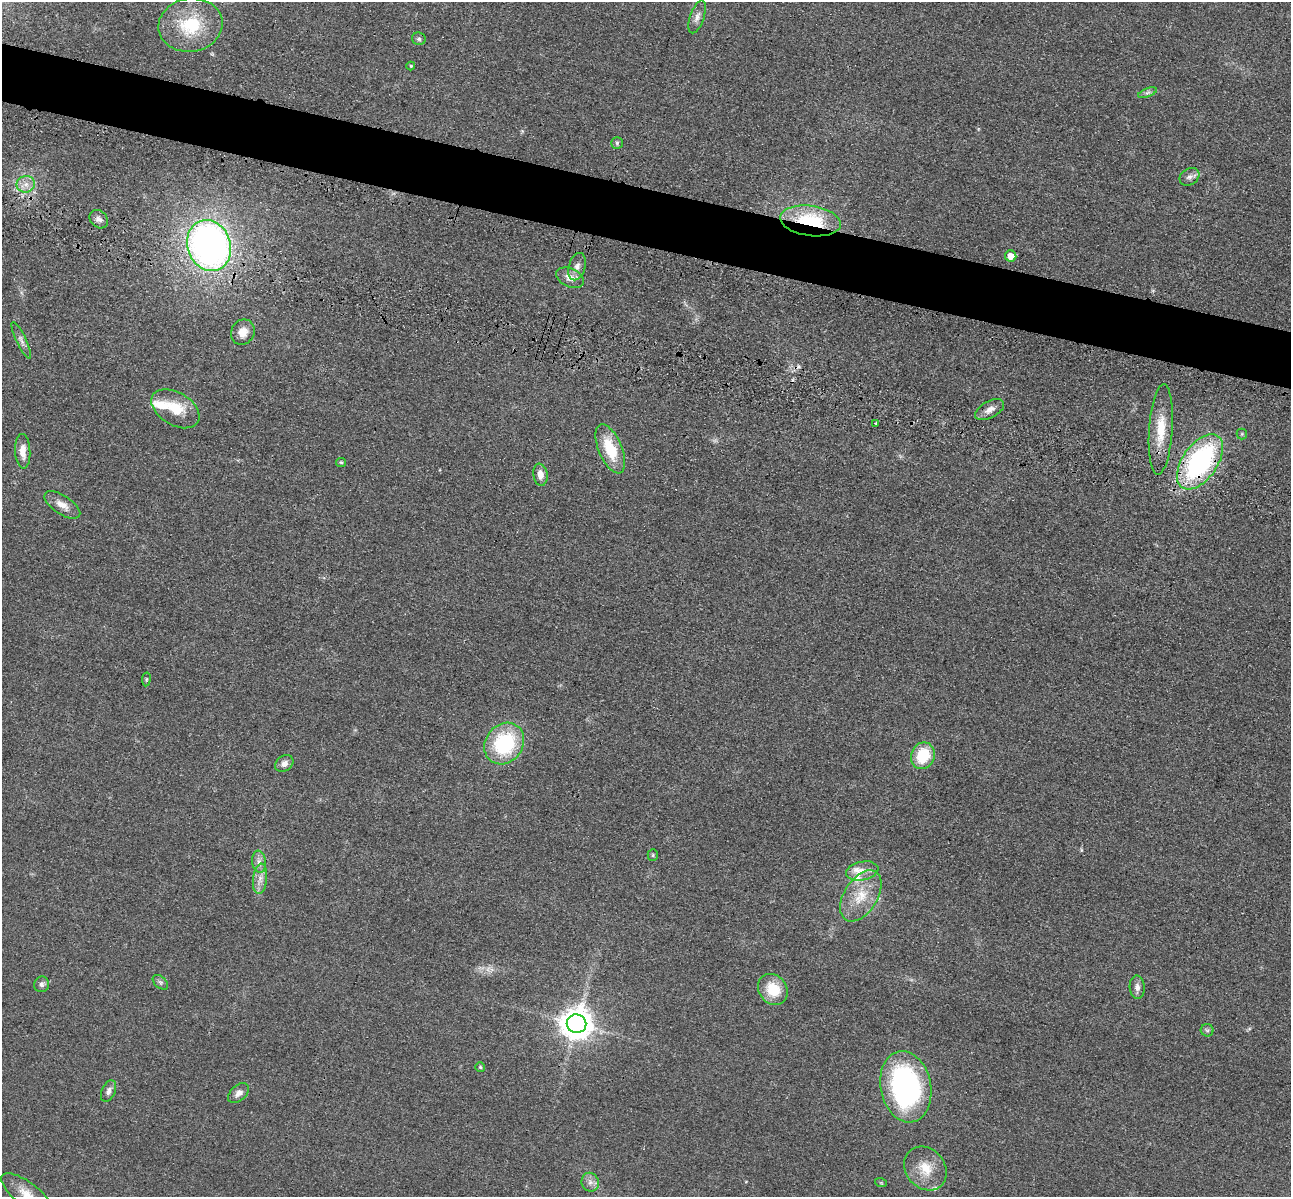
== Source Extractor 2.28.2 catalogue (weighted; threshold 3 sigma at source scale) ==
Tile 11 of 4 x 4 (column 3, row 3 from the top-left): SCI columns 2751-4039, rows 1591-2785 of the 5350 x 5365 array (HDU 1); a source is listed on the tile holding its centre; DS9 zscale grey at full resolution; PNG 1293 x 1199 px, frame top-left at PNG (2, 2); each listed source drawn as its Kron ellipse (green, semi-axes under 4 px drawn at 4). Shown black and unused: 5% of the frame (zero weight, under 3 of 4 exposures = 9% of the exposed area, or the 3 px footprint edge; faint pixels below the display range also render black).
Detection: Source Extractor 2.28.2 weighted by HDU 2 'WHT'; one run over the whole footprint, this tile lists its part. Background 0.0484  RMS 0.0086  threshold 0.0389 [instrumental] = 3 sigma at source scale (4.5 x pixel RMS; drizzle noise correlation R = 1.50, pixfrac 1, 0.05/0.05 arcsec/px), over >= 5 px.
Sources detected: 56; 1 too faint to see at this stretch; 1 cosmic-ray / hot-pixel residue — neither listed nor drawn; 4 inside a brighter listed object's ellipse — not listed separately; the other 50 listed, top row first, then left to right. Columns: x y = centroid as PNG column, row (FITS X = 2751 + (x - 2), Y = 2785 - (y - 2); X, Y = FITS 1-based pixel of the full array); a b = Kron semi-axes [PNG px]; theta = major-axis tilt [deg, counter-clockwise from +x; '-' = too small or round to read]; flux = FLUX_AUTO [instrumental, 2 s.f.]
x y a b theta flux
697 17 17 7 71 5.3
190 25 32 26 9 46
419 39 7 6 - 1.8
411 66 4 4 - 0.82
1148 93 10 3 21 1.9
617 143 6 5 - 1.6
1189 177 10 8 32 3.6
26 184 9 8 - 6.1
99 219 10 8 -43 3.8
810 221 30 15 -8 63
209 246 26 21 -69 390
1011 256 6 5 - 9.2
577 267 14 8 74 5.3
570 278 14 9 -24 7.5
243 332 13 11 60 9.4
21 340 20 5 -65 3.9
175 409 26 16 -31 23
990 410 16 8 29 5.9
876 424 3 3 - 1.4
1161 430 45 12 86 25
1242 434 5 5 - 1.2
610 449 26 11 -67 31
23 451 17 7 -87 8.6
341 462 5 4 - 1.2
1200 462 31 17 55 160
540 475 11 7 -81 6.6
62 505 20 9 -34 8.5
146 679 7 3 82 1
504 744 22 18 53 73
923 756 13 11 69 33
284 764 10 7 37 4.6
653 855 5 5 - 1.2
259 862 11 7 -83 4.6
862 871 16 9 10 8.6
260 879 15 7 83 6.6
861 896 28 16 58 24
160 982 9 6 -43 2.1
42 984 8 7 - 2.8
1137 987 12 7 -87 4.2
773 989 16 14 -53 23
576 1024 10 9 - 1500
1207 1030 6 6 - 1.7
480 1067 5 5 - 1.3
906 1087 36 25 -79 200
108 1091 11 6 68 3.9
239 1093 12 7 42 4.9
925 1168 23 19 -49 20
590 1182 9 8 - 4.6
881 1183 6 3 -19 0.87
27 1194 31 12 -37 15
Overlapping masked pixels (flux is a lower limit): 2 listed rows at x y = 810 221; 1200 462
Isophote crosses this tile's border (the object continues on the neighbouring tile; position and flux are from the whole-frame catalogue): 1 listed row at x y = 27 1194